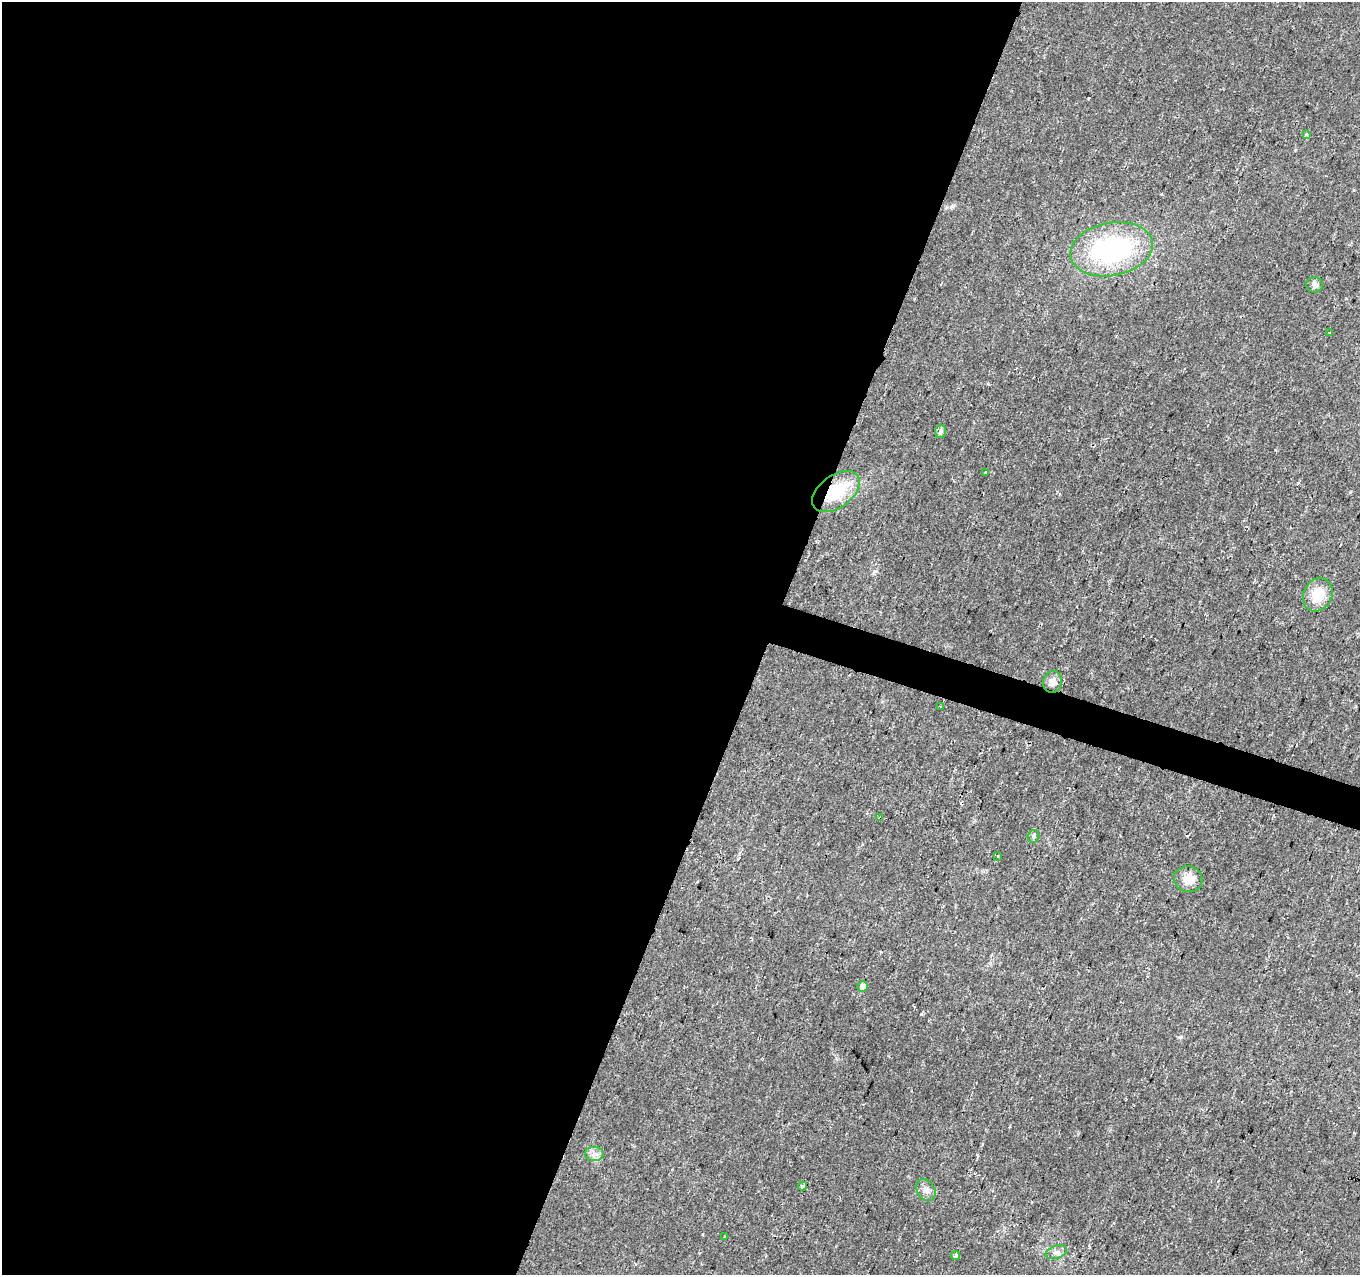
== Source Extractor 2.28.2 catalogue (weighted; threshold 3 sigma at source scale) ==
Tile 5 of 4 x 4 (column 1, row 2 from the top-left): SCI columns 21-1378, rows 2761-4033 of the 5462 x 5602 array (HDU 1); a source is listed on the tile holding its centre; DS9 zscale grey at full resolution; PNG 1362 x 1277 px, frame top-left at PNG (2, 2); each listed source drawn as its Kron ellipse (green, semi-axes under 4 px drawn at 4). Shown black and unused: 58% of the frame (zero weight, under 2 of 3 exposures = <1% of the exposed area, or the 3 px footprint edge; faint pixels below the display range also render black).
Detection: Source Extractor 2.28.2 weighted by HDU 2 'WHT'; one run over the whole footprint, this tile lists its part. Background 0.0289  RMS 0.0042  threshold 0.0189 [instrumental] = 3 sigma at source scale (4.5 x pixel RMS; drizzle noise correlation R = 1.50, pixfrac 1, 0.0396/0.0396 arcsec/px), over >= 5 px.
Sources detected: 24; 3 cosmic-ray / hot-pixel residue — neither listed nor drawn; the other 21 listed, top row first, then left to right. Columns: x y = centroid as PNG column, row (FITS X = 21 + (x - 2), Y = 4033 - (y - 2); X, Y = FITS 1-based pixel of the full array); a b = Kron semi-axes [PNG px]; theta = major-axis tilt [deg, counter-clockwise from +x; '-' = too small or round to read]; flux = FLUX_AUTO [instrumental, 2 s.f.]
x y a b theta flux
1306 134 3 3 - 1.7
1111 249 42 26 11 60
1315 285 8 8 - 1.6
1329 333 4 2 - 0.37
940 431 7 5 82 1.5
986 473 3 3 - 2.3
836 491 27 16 36 18
1318 595 17 14 63 9.2
1052 682 11 9 68 2.9
940 706 3 3 - 0.67
880 818 3 3 - 1.8
1033 836 6 5 - 1.1
997 856 4 2 - 0.38
1188 879 14 13 - 5.5
863 986 5 5 - 3
594 1154 9 7 0 2.1
802 1186 4 3 - 1.3
926 1190 12 8 -57 2.5
724 1237 3 2 - 0.62
1056 1252 11 6 16 1.9
955 1256 4 3 - 1
Overlapping masked pixels (flux is a lower limit): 2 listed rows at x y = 836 491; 880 818
Unlisted compact peaks at least as high as the median listed source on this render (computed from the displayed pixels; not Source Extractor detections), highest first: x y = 921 1014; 1180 1037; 875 571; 988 384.